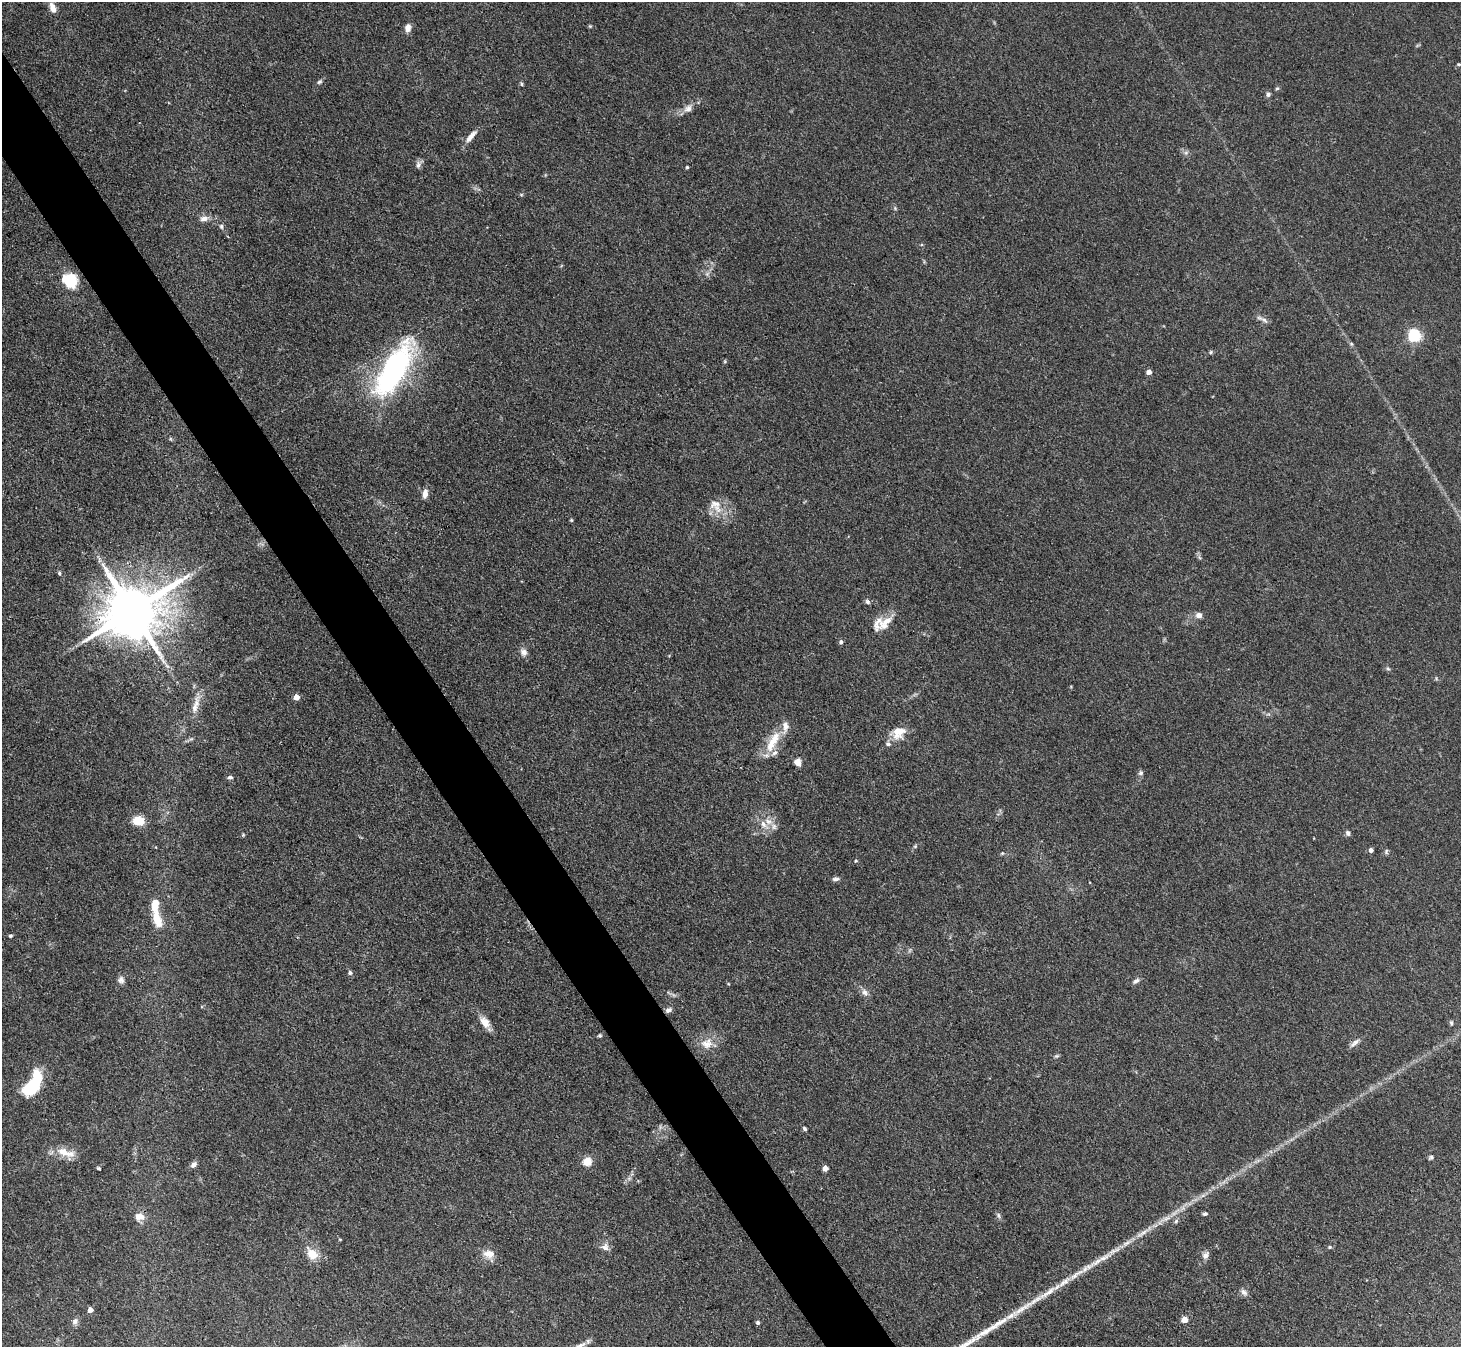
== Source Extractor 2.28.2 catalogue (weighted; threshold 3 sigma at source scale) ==
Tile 11 of 4 x 4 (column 3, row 3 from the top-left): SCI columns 2921-4379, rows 1640-2984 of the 5841 x 5833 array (HDU 1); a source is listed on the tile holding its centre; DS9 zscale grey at full resolution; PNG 1463 x 1349 px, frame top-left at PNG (2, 2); no overlay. Shown black and unused: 4% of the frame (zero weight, under 3 of 4 exposures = <1% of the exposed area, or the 3 px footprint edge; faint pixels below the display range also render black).
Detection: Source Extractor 2.28.2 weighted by HDU 2 'WHT'; one run over the whole footprint, this tile lists its part. Background 0.0864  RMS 0.0056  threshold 0.0254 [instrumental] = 3 sigma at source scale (4.5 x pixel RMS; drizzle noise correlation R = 1.50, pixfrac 1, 0.05/0.05 arcsec/px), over >= 5 px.
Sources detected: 108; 3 long thin detections or spike segments (spike, bleed or trail) — not listed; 10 inside a brighter listed object's ellipse — not listed separately; the other 95 listed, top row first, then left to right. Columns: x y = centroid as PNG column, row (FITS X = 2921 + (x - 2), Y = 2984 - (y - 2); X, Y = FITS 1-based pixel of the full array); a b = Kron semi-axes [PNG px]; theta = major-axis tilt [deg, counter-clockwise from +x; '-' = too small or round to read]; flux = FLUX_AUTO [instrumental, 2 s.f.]
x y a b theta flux
53 8 12 7 -67 4.7
590 26 4 4 - 0.65
408 28 10 7 81 3.7
1459 64 4 3 - 0.73
319 82 7 5 42 1.2
522 84 6 4 -88 0.77
1277 88 6 4 2 0.73
1268 94 6 5 - 1.5
688 109 12 9 33 3.5
471 136 19 6 50 4.4
1186 153 7 4 1 1.3
418 165 10 7 78 2
687 167 3 3 - 0.74
521 195 6 4 0 0.71
895 208 5 5 - 0.73
204 218 12 7 7 3.5
221 226 7 5 -76 1.3
707 274 7 5 45 1.3
70 280 18 15 -39 17
1264 320 14 5 -36 2.3
1414 335 6 6 - 87
1351 344 6 5 - 0.94
1211 352 5 5 - 0.8
725 361 5 3 - 0.63
394 370 46 17 59 170
1149 372 4 4 - 3.8
425 494 13 7 82 3.2
715 504 19 12 12 7.4
571 520 4 4 - 0.65
59 573 6 4 -74 0.82
867 602 7 5 -46 1.3
132 611 17 14 27 4000
1199 615 8 6 -11 2.9
886 621 24 9 35 6.8
841 642 5 4 - 1.6
523 652 11 9 -53 3
1388 669 6 5 - 0.96
296 697 5 5 - 4.7
196 705 30 7 74 6.5
898 733 19 15 29 9.1
191 739 7 4 18 1.1
773 741 36 11 62 14
798 762 7 6 - 5.1
1141 773 7 6 - 1.4
230 777 7 5 2 1.4
138 821 9 7 -11 17
768 821 12 8 -19 4.6
1348 833 7 5 -67 1.5
243 835 5 5 - 0.64
915 846 6 5 - 0.87
1371 850 4 4 - 2.3
1386 852 7 5 78 1.1
1002 853 5 5 - 0.69
856 861 5 4 - 0.68
836 879 9 5 4 1.6
157 919 21 9 -73 10
10 936 5 4 - 0.9
350 973 6 5 - 1.3
121 980 9 8 - 2.2
1136 981 9 5 31 1.8
728 984 5 3 - 0.45
865 992 10 8 -59 2.5
668 1010 9 6 25 2
485 1022 18 8 -55 6.2
1451 1023 6 4 -82 0.96
599 1035 6 4 0 0.84
707 1043 18 14 20 7.7
1354 1043 16 6 38 2.8
1057 1056 6 5 - 0.94
33 1085 28 12 58 37
805 1129 5 4 - 1.2
63 1152 22 12 -25 8.5
1431 1157 7 4 29 0.98
587 1162 5 5 - 21
193 1165 8 6 44 2.3
98 1168 4 3 - 0.86
825 1168 4 4 - 5.3
1203 1195 7 4 19 1.4
1205 1214 6 4 12 1.1
999 1216 8 6 -63 1.4
139 1217 12 10 -1 5.1
1166 1219 22 7 23 5.8
1176 1221 7 5 82 1.2
1142 1233 26 6 35 6.3
605 1247 11 10 - 3.4
1330 1247 5 4 - 0.79
312 1254 18 12 -52 8.4
489 1254 14 10 -11 6.1
1205 1255 10 8 56 2.7
1097 1262 31 7 32 9.3
1244 1292 11 7 -41 2.2
90 1310 4 4 - 3.5
1184 1320 4 4 - 9.2
75 1321 9 7 57 1.9
758 1323 4 4 - 1.4
Overlapping masked pixels (flux is a lower limit): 1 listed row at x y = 132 611